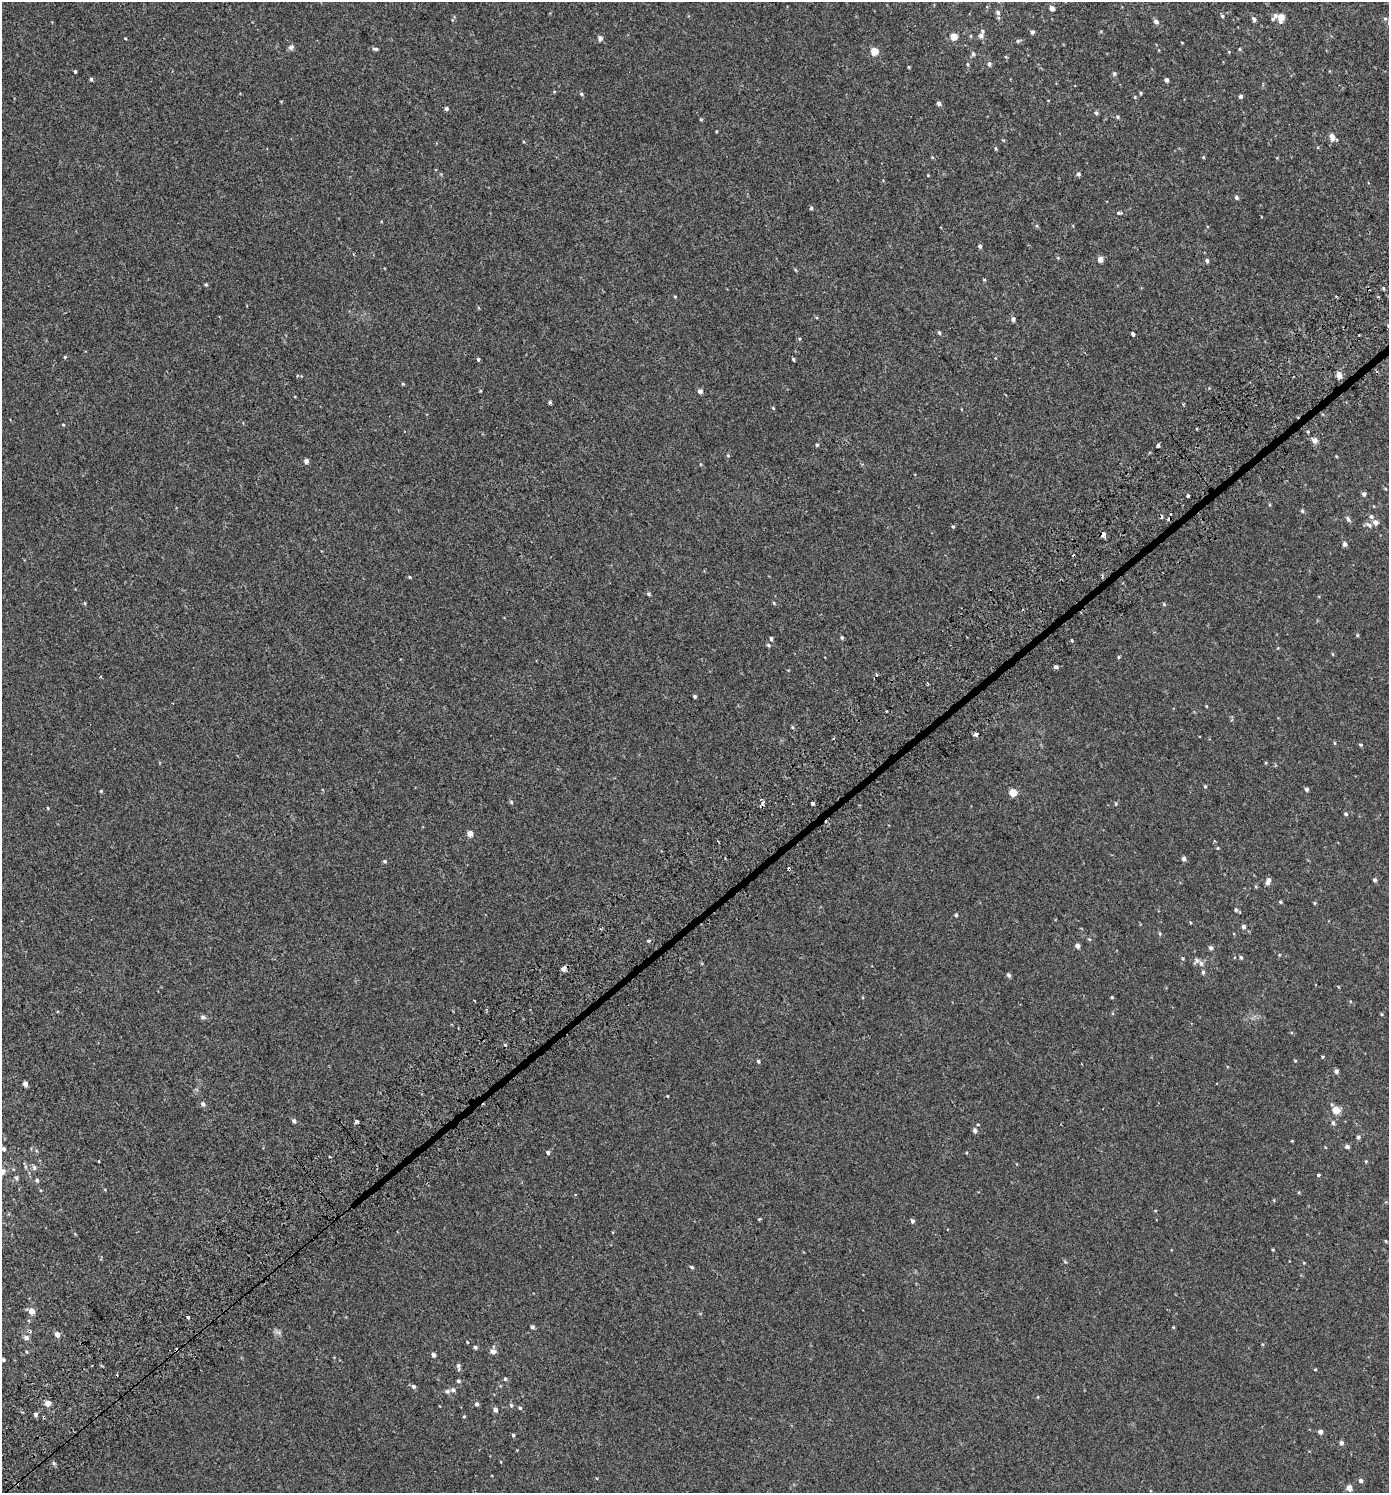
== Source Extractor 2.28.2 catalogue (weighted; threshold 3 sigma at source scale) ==
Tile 7 of 4 x 4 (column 3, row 2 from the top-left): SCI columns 3036-4422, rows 3040-4530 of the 6007 x 6069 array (HDU 1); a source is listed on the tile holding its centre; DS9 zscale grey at full resolution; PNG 1391 x 1495 px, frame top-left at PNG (2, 2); no overlay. Shown black and unused: <1% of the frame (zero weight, under 2 of 3 exposures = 3% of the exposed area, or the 3 px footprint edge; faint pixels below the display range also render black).
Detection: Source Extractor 2.28.2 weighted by HDU 2 'WHT'; one run over the whole footprint, this tile lists its part. Background 0.00218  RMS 0.0058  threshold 0.0262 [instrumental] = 3 sigma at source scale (4.5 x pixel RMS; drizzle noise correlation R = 1.50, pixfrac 1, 0.0396/0.0396 arcsec/px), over >= 5 px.
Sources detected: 217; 9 cosmic-ray / hot-pixel residue — not listed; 2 inside a brighter listed object's ellipse — not listed separately; the other 206 listed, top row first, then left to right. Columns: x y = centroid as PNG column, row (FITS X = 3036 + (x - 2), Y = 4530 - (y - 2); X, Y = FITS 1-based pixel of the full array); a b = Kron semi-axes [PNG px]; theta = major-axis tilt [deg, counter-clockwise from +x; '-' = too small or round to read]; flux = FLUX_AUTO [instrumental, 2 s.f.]
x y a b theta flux
1052 8 5 4 - 3.1
998 12 6 6 - 1.4
1275 15 8 6 63 2.2
1222 16 5 4 - 0.85
1281 17 7 5 77 6.4
1254 19 5 4 - 1.6
1385 19 5 5 - 0.89
1156 22 6 5 - 2
1032 32 5 4 - 1.4
954 36 5 5 - 8.2
981 36 7 6 - 2
125 38 4 3 - 0.39
600 38 5 5 - 2.4
1018 41 6 5 - 0.87
291 47 7 6 - 1.8
375 49 8 4 -6 1.1
1239 49 4 3 - 0.6
874 51 5 5 - 10
973 54 6 5 - 1.1
967 64 5 4 - 0.73
989 64 6 5 - 1.3
909 67 5 3 - 0.48
75 71 4 3 - 0.71
1114 73 6 5 - 0.97
91 79 5 4 - 0.9
1166 80 4 4 - 1.7
554 92 5 3 - 0.46
1141 93 4 4 - 0.59
581 94 5 5 - 0.89
1241 96 4 4 - 1.3
1135 97 4 4 - 0.55
939 103 5 4 - 1.8
446 109 5 4 - 1.3
1096 113 6 5 - 0.9
1117 117 6 5 - 0.81
701 119 4 3 - 0.65
1332 137 10 6 -81 3.7
995 148 5 4 - 0.7
1078 174 5 4 - 1.2
928 175 4 3 - 0.42
1236 197 5 4 - 1.2
811 208 5 4 - 0.82
1119 213 7 5 0 0.92
980 246 5 4 - 1.1
353 254 3 3 - 0.53
1058 258 5 3 - 0.48
1100 259 5 4 - 4.3
1207 260 5 4 - 1.5
795 270 5 3 - 0.58
984 279 5 3 - 0.53
206 284 5 4 - 0.68
1383 288 4 4 - 0.64
675 297 4 3 - 0.53
1013 319 6 5 - 1.2
1388 326 4 4 - 0.67
939 333 5 4 - 0.91
1133 334 4 3 - 4.4
799 339 5 3 - 0.56
65 357 4 4 - 0.64
478 359 5 4 - 0.79
793 359 4 3 - 0.74
1339 375 5 4 - 5.3
403 384 4 4 - 0.57
480 391 4 3 - 0.47
700 391 4 4 - 2.7
550 402 4 4 - 0.92
773 408 5 3 - 0.52
63 424 4 3 - 0.49
1315 440 5 5 - 3.4
817 445 5 4 - 0.73
1158 445 3 3 - 4.5
728 455 5 4 - 0.63
306 461 4 4 - 2.5
701 464 4 3 - 0.43
1364 494 5 4 - 1.4
1188 496 3 3 - 3.8
1303 511 5 4 - 0.91
1371 516 6 6 - 1.3
1348 518 7 5 -50 1.3
1375 522 5 5 - 2.8
1369 525 11 6 -31 1.8
953 526 4 3 - 0.66
1103 534 5 4 - 3.6
1345 544 5 5 - 1.8
409 577 5 4 - 0.62
649 594 5 4 - 0.91
774 603 5 3 - 0.55
1164 604 5 4 - 0.58
1357 635 4 4 - 0.59
842 637 5 4 - 0.86
771 638 5 4 - 1
769 645 6 4 -41 0.79
1332 654 5 3 - 0.48
1118 657 4 4 - 0.59
1056 667 4 3 - 3.7
876 674 3 3 - 0.92
100 676 3 3 - 0.66
927 683 5 3 - 0.53
695 696 4 4 - 1
1206 706 4 3 - 0.42
793 727 6 4 -88 0.63
976 734 4 3 - 4.5
1334 743 5 3 - 0.59
1361 745 5 4 - 0.79
1205 787 5 4 - 0.67
1307 789 4 4 - 1.8
101 791 4 4 - 0.59
1013 793 5 4 - 12
511 802 5 4 - 0.76
813 803 3 3 - 9.2
1116 804 5 3 - 0.47
48 808 5 3 - 0.44
1346 814 5 4 - 1
470 833 4 4 - 5
1218 848 4 4 - 0.51
1184 859 4 4 - 2.2
385 861 4 4 - 0.83
789 869 3 3 - 3.2
1375 880 4 4 - 1.1
1268 881 8 4 64 2.6
1256 886 5 4 - 0.62
1280 902 4 4 - 0.73
1314 903 4 4 - 0.57
1236 910 5 5 - 0.91
956 915 4 4 - 0.77
1244 927 5 4 - 1.7
1160 934 6 3 -73 0.62
648 941 5 4 - 0.83
1077 946 4 4 - 2.2
1211 948 5 4 - 1.7
1279 955 5 3 - 0.44
1241 957 5 5 - 0.96
1183 958 5 4 - 0.62
1201 963 7 6 - 1.8
564 968 5 4 - 15
1203 972 6 4 90 0.98
1009 975 5 4 - 1.3
1112 997 4 4 - 0.54
474 1000 3 2 - 1.1
1381 1014 4 4 - 0.52
203 1017 9 5 -15 1.3
1322 1057 3 3 - 1
758 1061 4 4 - 0.97
1295 1061 4 4 - 0.52
1336 1071 4 4 - 2.1
25 1084 4 4 - 3
667 1096 3 3 - 0.37
203 1104 6 6 - 1.6
1336 1110 6 5 - 8.3
294 1121 5 4 - 1.3
357 1122 4 3 - 5.7
1333 1123 6 5 - 1.4
975 1131 5 5 - 2.1
1358 1137 5 4 - 1.2
1292 1141 3 3 - 0.41
1347 1146 4 4 - 2
1325 1147 4 3 - 0.4
3 1149 5 4 - 1.3
548 1152 5 4 - 1.4
1366 1161 4 3 - 0.49
34 1167 8 6 -75 1.3
1318 1175 4 3 - 0.73
16 1178 6 5 - 1.1
37 1180 5 5 - 1.1
759 1219 4 3 - 0.56
912 1221 5 5 - 1.2
1386 1241 4 3 - 0.5
1273 1250 4 3 - 0.58
1065 1262 6 3 -20 0.56
692 1267 5 4 - 0.88
31 1311 5 4 - 6.7
187 1317 4 3 - 3.9
532 1327 4 4 - 1.2
1173 1327 4 3 - 0.46
278 1332 7 4 -18 1.4
57 1334 5 4 - 3.7
26 1337 7 6 - 2.2
467 1342 4 2 - 0.4
475 1347 4 4 - 1.2
177 1350 4 3 - 5.8
493 1351 6 5 - 2.4
434 1355 4 4 - 2
3 1360 4 3 - 0.79
458 1366 9 4 -87 1.4
1315 1369 4 3 - 0.52
505 1379 5 4 - 0.85
458 1381 4 4 - 1
414 1386 6 5 - 1.4
453 1390 6 5 - 1.4
447 1391 7 6 - 1.3
1038 1397 4 3 - 0.42
48 1403 4 4 - 5.6
477 1404 5 4 - 1.3
511 1405 6 4 -73 0.95
520 1408 4 4 - 0.76
495 1410 5 5 - 1.9
35 1414 4 4 - 1.6
464 1416 4 4 - 0.55
44 1417 3 3 - 1
1320 1432 4 4 - 2
513 1435 4 4 - 0.77
1341 1443 5 5 - 1.5
54 1463 6 4 -42 0.99
1361 1480 5 5 - 1.6
17 1483 3 3 - 0.65
1349 1488 5 4 - 4.6
Overlapping masked pixels (flux is a lower limit): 7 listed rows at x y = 1103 534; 789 869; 564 968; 357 1122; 177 1350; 44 1417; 17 1483
Isophote crosses this tile's border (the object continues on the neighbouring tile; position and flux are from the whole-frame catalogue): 1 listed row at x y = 1388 326